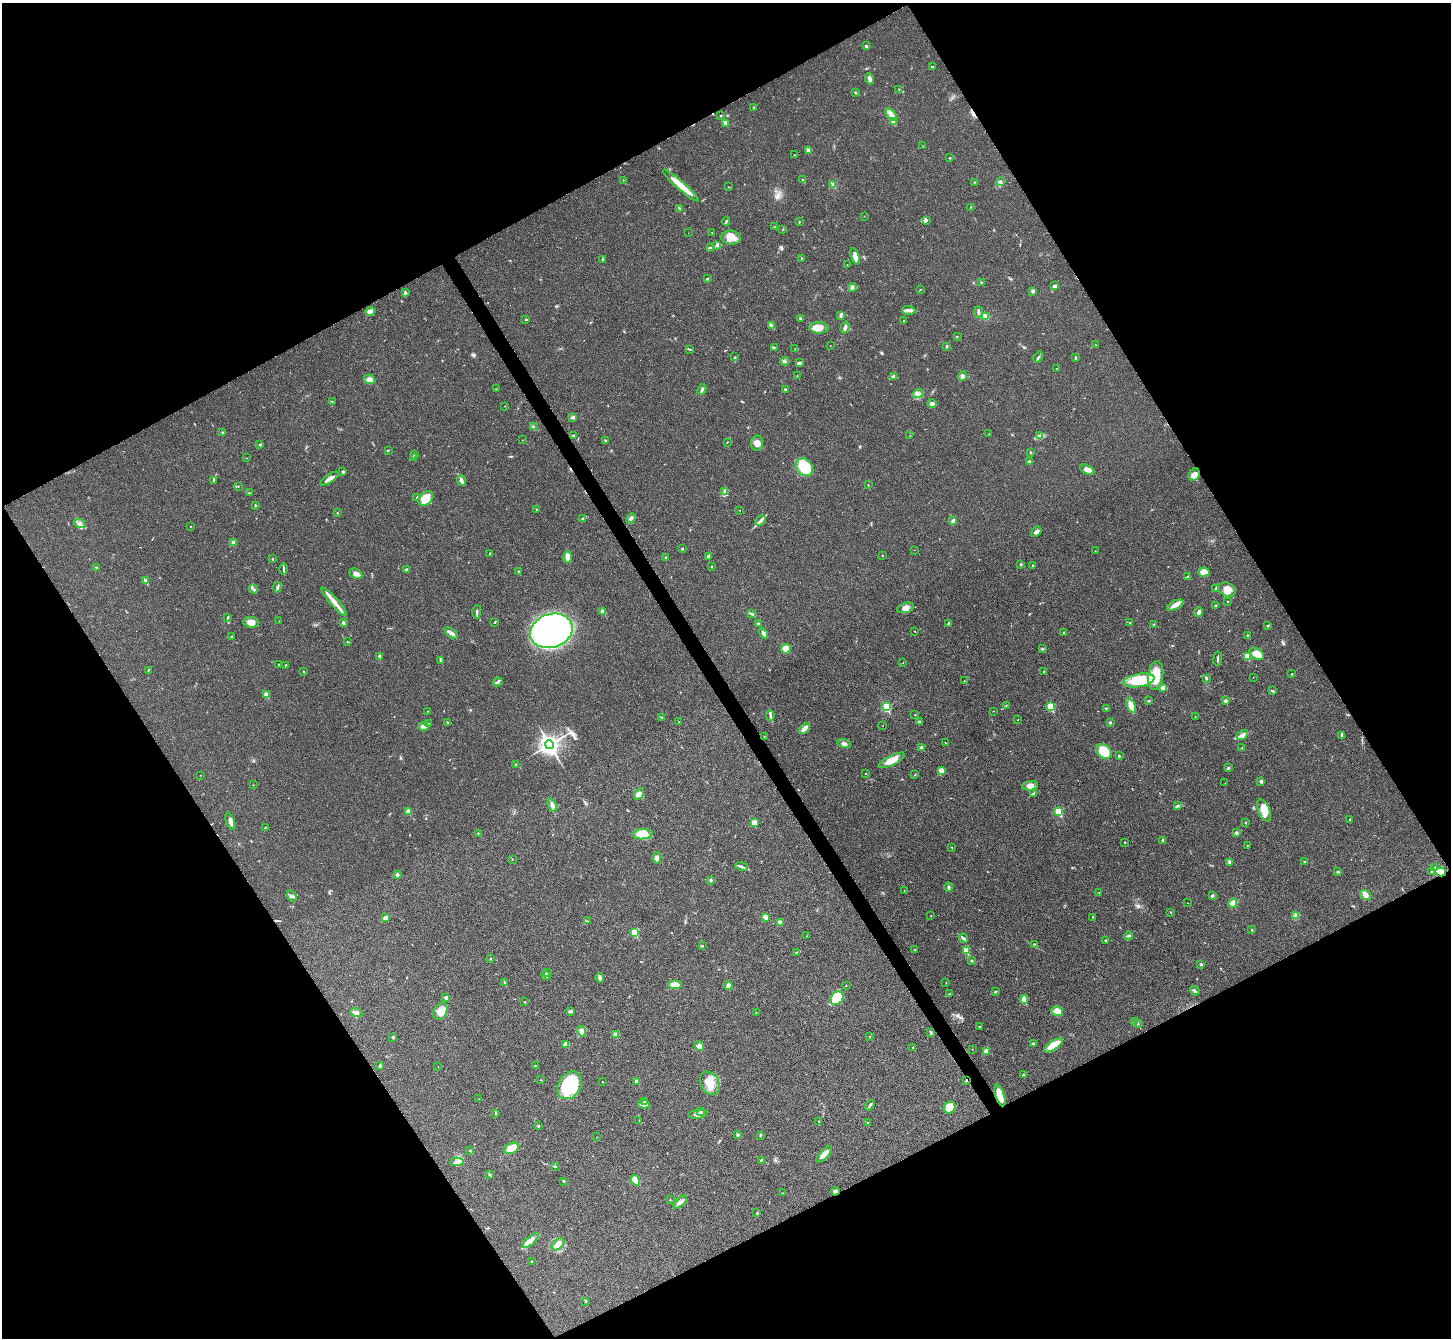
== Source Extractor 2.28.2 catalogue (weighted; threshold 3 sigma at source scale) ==
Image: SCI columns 6-5801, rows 295-5636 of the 5803 x 5795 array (HDU 1 of 3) = the unmasked area's bounding box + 8 px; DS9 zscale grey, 4 x 4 block average (1 PNG px = mean of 4 x 4 image px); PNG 1453 x 1340 px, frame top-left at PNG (2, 3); each listed source drawn as its Kron ellipse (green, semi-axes under 4 px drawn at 4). Shown black and unused: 48% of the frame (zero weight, under 3 of 4 exposures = <1% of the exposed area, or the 3 px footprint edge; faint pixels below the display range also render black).
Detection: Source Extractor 2.28.2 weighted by HDU 2 'WHT'. Background 0.0214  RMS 0.0045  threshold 0.0201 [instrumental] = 3 sigma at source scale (4.5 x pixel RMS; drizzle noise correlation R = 1.50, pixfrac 1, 0.05/0.05 arcsec/px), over >= 5 px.
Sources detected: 396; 3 cosmic-ray / hot-pixel residue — neither listed nor drawn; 5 coinciding with a brighter row at this scale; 9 inside a brighter listed object's ellipse — not listed separately; the other 379 listed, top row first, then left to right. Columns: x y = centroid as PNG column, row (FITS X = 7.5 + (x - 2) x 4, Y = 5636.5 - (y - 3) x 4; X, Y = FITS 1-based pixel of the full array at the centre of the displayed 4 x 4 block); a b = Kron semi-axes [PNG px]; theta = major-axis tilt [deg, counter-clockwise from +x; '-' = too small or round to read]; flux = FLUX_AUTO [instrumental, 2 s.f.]
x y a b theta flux
866 46 2 2 - 4.2
933 67 3 2 - 2.1
869 79 5 3 - 7.7
899 89 2 2 - 0.89
855 93 2 2 - 1.4
754 108 2 2 - 1
891 114 7 3 -53 27
720 116 2 2 - 2.5
893 121 4 3 - 7.9
725 123 4 3 - 10
922 146 2 2 - 0.64
808 150 2 2 - 25
795 155 2 2 - 0.74
950 158 2 2 - 1.9
623 180 2 2 - 1
803 180 3 2 - 2.9
974 182 3 2 - 1.3
1001 182 2 2 - 1
833 185 3 3 - 3.9
681 186 23 3 -41 56
729 187 3 2 - 0.94
970 207 2 2 - 0.87
680 208 3 2 - 2
864 216 2 2 - 0.73
926 220 4 3 - 4.4
726 221 4 2 - 3.5
799 221 2 2 - 0.9
774 227 2 2 - 4.4
783 229 2 2 - 1.2
712 232 2 2 - 1.4
688 233 2 2 - 0.34
731 238 9 7 -3 26
717 246 2 2 - 1.6
711 248 2 2 - 1.5
855 256 8 4 -71 17
801 258 2 2 - 4.2
603 260 3 2 - 2.8
847 264 2 2 - 0.81
707 279 3 2 - 2.5
981 282 2 2 - 1.3
1055 286 4 3 - 5.4
852 287 4 2 - 4
921 289 2 2 - 0.92
1033 291 3 2 - 2.8
405 292 3 3 - 3.2
909 310 7 4 -2 10
370 311 4 2 - 26
978 312 5 2 - 4.2
841 315 3 2 - 2.8
985 316 4 3 - 13
526 319 2 2 - 1.4
801 319 3 2 - 4.4
904 320 2 2 - 2.2
772 326 3 2 - 3.1
819 328 9 5 -2 26
845 328 6 3 73 7.5
957 336 2 2 - 1.3
1096 345 2 2 - 0.6
830 346 2 2 - 0.48
947 346 3 2 - 2.3
774 347 2 2 - 2.7
690 349 2 2 - 1.1
795 349 2 2 - 0.8
734 357 3 2 - 1.2
1038 357 6 2 57 4.2
1075 358 2 2 - 1.9
784 361 4 2 - 3.7
799 363 4 3 - 4.6
1056 368 2 2 - 0.8
797 376 2 2 - 0.95
893 376 4 3 - 3.6
963 376 5 3 - 7
369 379 5 4 - 9.3
496 389 2 2 - 1.4
702 389 6 3 64 6
785 390 2 2 - 1.6
918 394 5 4 - 10
332 401 2 2 - 0.96
932 404 4 3 - 5.2
505 406 2 2 - 0.62
573 417 2 2 - 9.9
533 427 3 2 - 3.2
223 432 2 2 - 1.3
989 434 2 2 - 1.1
910 435 2 2 - 0.7
573 436 3 2 - 1.5
1040 436 4 2 - 4.7
522 440 2 2 - 0.7
605 440 2 2 - 2.4
727 442 2 2 - 1.1
757 443 7 6 - 17
260 445 3 2 - 2.4
388 450 3 2 - 1.4
1030 452 2 2 - 0.88
414 454 2 2 - 1.6
247 458 2 2 - 0.51
413 458 2 2 - 2.3
1029 461 2 2 - 10
804 467 10 7 -50 88
1087 470 7 3 -26 15
343 472 3 2 - 3.3
1194 475 6 5 - 20
330 479 11 2 32 17
214 480 3 2 - 1.7
461 481 5 3 - 10
868 485 2 2 - 1.1
238 487 2 2 - 0.62
725 492 4 3 - 5.1
249 493 3 2 - 1.7
416 498 3 2 - 1.7
426 499 8 6 44 56
255 505 3 2 - 1.5
536 509 2 2 - 0.89
739 510 2 2 - 0.7
337 513 2 2 - 1.4
583 518 3 2 - 2.2
631 518 5 3 - 5.7
760 521 6 3 43 7.3
952 521 3 2 - 2
80 524 6 3 -20 6.9
190 526 2 2 - 0.79
1036 532 6 3 38 7.2
233 543 2 2 - 23
682 549 3 2 - 2.5
914 550 2 2 - 0.54
1095 551 2 2 - 0.76
490 554 4 2 - 3.4
708 556 4 3 - 3.5
882 556 2 2 - 1.1
568 557 6 3 -88 17
666 557 2 2 - 1.7
272 559 3 2 - 1.7
1021 564 3 2 - 2.2
1032 565 2 2 - 1.9
711 566 2 2 - 1.7
96 567 4 2 - 1.8
284 569 5 2 - 3.5
406 569 3 2 - 4.1
518 571 2 2 - 1.3
1204 572 5 4 - 26
356 574 7 4 -26 12
1187 576 2 2 - 1.1
146 581 2 2 - 32
277 587 5 2 - 4.8
253 589 4 2 - 4.3
1216 589 2 2 - 2
1227 590 9 6 -25 27
334 602 18 3 -49 28
1228 602 2 2 - 0.88
1175 605 9 4 25 13
1216 605 2 2 - 2.3
905 608 8 5 19 14
477 612 6 2 90 4.4
603 612 2 2 - 31
1199 612 5 3 - 9.7
751 614 2 2 - 1.6
228 617 3 2 - 2.1
279 621 2 2 - 0.49
251 622 8 5 -4 19
495 622 3 2 - 1.7
343 623 3 2 - 5.7
948 623 2 2 - 2.7
1130 623 2 2 - 2.4
758 624 2 2 - 8.6
1154 624 2 2 - 0.84
1267 625 3 2 - 2.2
551 631 22 16 19 740
915 631 2 2 - 1.2
1064 632 2 2 - 2.3
451 633 7 3 -38 8.9
763 633 5 2 - 7.6
1247 635 3 2 - 2
232 636 3 2 - 1.3
348 642 4 2 - 2
786 649 5 4 - 24
1043 649 2 2 - 1.5
1257 654 8 5 -36 30
1247 656 2 2 - 68
379 657 3 2 - 2.9
1218 658 7 2 84 3.6
440 661 2 2 - 1.4
903 663 2 2 - 0.8
279 664 3 2 - 1.1
286 665 2 2 - 1.9
148 670 4 2 - 1.6
304 672 2 2 - 1.2
1044 672 2 2 - 1.2
1292 674 2 2 - 1.4
1155 675 14 7 81 66
1253 677 2 2 - 0.64
1206 678 4 2 - 3.8
1139 680 16 6 10 88
964 681 2 2 - 1.1
498 682 5 3 - 5.2
1163 688 3 3 - 10
1273 691 4 2 - 3.8
266 695 2 2 - 38
1148 701 3 2 - 1.8
1225 701 3 3 - 5
1006 706 2 2 - 0.72
1131 706 7 4 -65 20
886 707 2 2 - 210
1050 707 2 2 - 130
1106 708 2 2 - 1.6
428 711 2 2 - 0.73
993 711 2 2 - 0.93
915 715 2 2 - 1.9
770 716 5 2 - 5.1
1195 716 2 2 - 0.7
662 717 2 2 - 0.8
1018 720 2 2 - 0.82
447 722 2 2 - 1.1
679 722 2 2 - 0.69
919 722 3 2 - 1.7
1110 723 2 2 - 2
429 724 2 2 - 1.6
883 725 2 2 - 0.57
423 727 5 4 - 8.2
804 728 6 3 44 20
1242 735 6 3 30 8
1341 736 3 2 - 2.9
764 737 2 2 - 1
945 743 2 2 - 0.67
549 744 4 4 - 1400
844 744 7 3 -16 8.2
921 748 3 3 - 4.8
1242 748 3 2 - 1.4
1104 751 8 6 -36 57
1119 756 2 2 - 5.1
891 760 14 4 26 36
515 765 2 2 - 1.4
1228 768 3 2 - 1.8
942 771 3 2 - 4.7
866 773 2 2 - 0.84
200 775 2 2 - 0.56
915 775 2 2 - 1
1261 781 3 3 - 5.1
1225 783 2 2 - 0.43
253 785 2 2 - 0.71
1030 786 7 5 6 21
1034 793 4 2 - 2
639 794 6 4 56 13
552 805 7 3 -70 11
1178 806 2 2 - 2.1
1264 810 11 6 -69 34
408 811 2 2 - 41
1059 812 2 2 - 150
1350 819 2 2 - 1.9
230 821 9 3 -70 8.5
754 823 4 3 - 19
1245 823 2 2 - 3.2
265 827 2 2 - 0.91
478 833 2 2 - 1.5
1236 833 2 2 - 5.6
642 834 10 5 4 54
1163 840 3 3 - 3.2
1125 842 2 2 - 1.2
1247 845 2 2 - 0.92
952 847 2 2 - 1
657 858 5 4 - 8.9
512 859 2 2 - 0.6
1230 862 4 3 - 6.1
1305 862 3 2 - 2.1
742 867 7 2 -17 5
1435 868 3 2 - 2.4
1337 871 2 2 - 1.3
1431 872 3 2 - 1.9
1441 872 5 4 - 29
397 875 2 2 - 19
711 880 2 2 - 3.1
949 887 4 2 - 5.1
904 891 2 2 - 0.86
1099 892 2 2 - 0.66
1365 895 6 4 -34 14
292 896 6 3 -59 5.8
1212 896 3 2 - 4.7
1188 903 2 2 - 0.61
1233 903 4 3 - 21
1171 912 2 2 - 0.88
931 916 2 2 - 1.2
1296 916 3 3 - 8.8
765 917 3 3 - 13
1092 917 2 2 - 0.97
385 918 4 2 - 13
587 921 2 2 - 1.2
780 922 3 3 - 9.8
1252 930 2 2 - 0.96
635 933 2 2 - 100
807 936 2 2 - 1.3
1129 936 4 2 - 3.1
963 938 5 2 - 4.8
1106 940 3 2 - 2.5
1035 944 2 2 - 0.88
703 946 2 2 - 1.4
915 950 2 2 - 1
966 951 2 2 - 71
797 952 2 2 - 1.2
490 958 2 2 - 1.4
971 961 2 2 - 5.9
1201 964 2 2 - 3.3
547 973 2 2 - 2
546 975 5 2 - 4.3
600 978 5 2 - 7.6
505 983 3 2 - 1.9
946 983 3 2 - 1.1
675 985 7 4 -7 28
728 985 4 3 - 11
846 986 2 2 - 0.96
1195 991 5 2 - 4
995 992 2 2 - 1.2
949 994 2 2 - 1.3
446 998 4 3 - 6.4
837 998 8 5 45 64
1024 999 4 3 - 11
524 1002 2 2 - 1.2
440 1011 9 6 63 26
570 1011 3 2 - 5.3
1057 1011 6 5 - 28
756 1012 2 2 - 0.99
356 1013 6 4 -16 8.1
1135 1022 2 2 - 1.1
1138 1024 2 2 - 0.98
980 1027 3 2 - 2.5
581 1031 5 4 - 8.7
931 1033 2 2 - 1.8
615 1035 2 2 - 42
870 1036 2 2 - 2.3
393 1037 3 3 - 3.9
566 1044 4 3 - 21
1034 1044 4 2 - 2.6
1054 1045 11 4 34 48
700 1046 5 4 - 12
912 1047 2 2 - 0.99
972 1049 2 2 - 0.68
986 1051 4 4 - 6.6
380 1066 3 2 - 3.8
535 1066 2 2 - 1.5
438 1067 2 2 - 0.42
1023 1074 3 2 - 1.1
541 1080 2 2 - 1.1
966 1081 3 2 - 2.2
603 1082 2 2 - 1.3
637 1082 2 2 - 32
710 1083 12 9 -58 43
570 1085 15 11 56 140
1000 1095 11 4 -73 45
479 1099 2 2 - 0.56
645 1101 2 2 - 1.8
644 1104 5 3 - 14
870 1105 6 2 56 4.8
950 1107 6 5 - 34
700 1111 3 2 - 2.8
495 1113 2 2 - 1.3
698 1114 10 3 6 12
639 1120 2 2 - 0.69
819 1121 2 2 - 1.1
867 1123 2 2 - 3.2
538 1126 2 2 - 5.5
738 1135 3 3 - 3.2
760 1135 3 2 - 2.5
597 1137 2 2 - 0.97
511 1148 8 5 25 35
470 1150 2 2 - 1.4
824 1154 10 4 48 16
761 1160 3 2 - 2.5
457 1162 7 3 4 10
555 1167 3 2 - 1.4
490 1175 4 2 - 2.4
635 1180 6 4 -59 32
563 1181 3 2 - 1.9
835 1191 4 3 - 9.4
783 1193 2 2 - 1.1
670 1200 2 2 - 0.75
680 1202 8 4 43 11
757 1213 2 2 - 1.7
531 1240 10 3 42 12
558 1244 7 4 42 19
532 1262 3 2 - 2.4
585 1302 2 2 - 0.82
Overlapping masked pixels (flux is a lower limit): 4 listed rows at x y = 1441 872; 966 1081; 1000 1095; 835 1191
Diffuse or blended objects may show on this block-average render without a row.